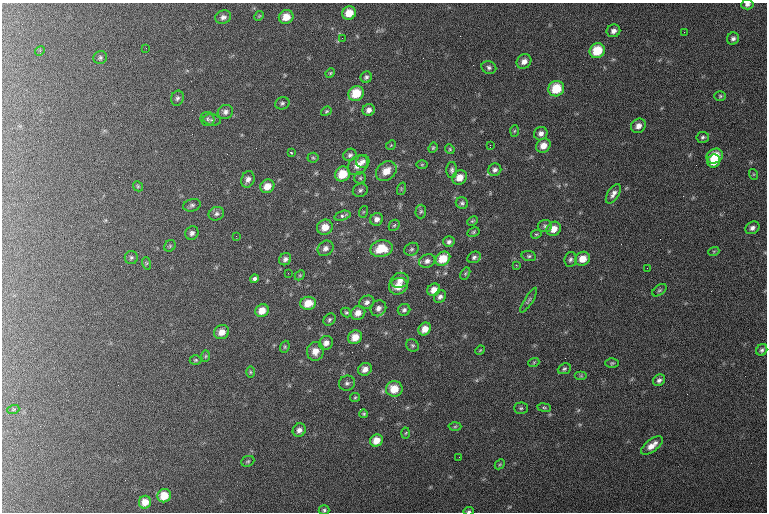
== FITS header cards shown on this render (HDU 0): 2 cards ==
NAXIS1  =                  765 / length of data axis 1
NAXIS2  =                  510 / length of data axis 2

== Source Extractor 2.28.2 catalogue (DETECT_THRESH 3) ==
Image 765 x 510 px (HDU 0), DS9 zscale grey, 1 PNG px = 1 image px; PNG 769 x 514 px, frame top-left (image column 1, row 510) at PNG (2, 3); each listed source drawn as its Kron ellipse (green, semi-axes under 4 px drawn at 4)
Background 129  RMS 7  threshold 20.9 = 3 sigma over >= 5 px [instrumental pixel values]
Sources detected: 146; all 146 listed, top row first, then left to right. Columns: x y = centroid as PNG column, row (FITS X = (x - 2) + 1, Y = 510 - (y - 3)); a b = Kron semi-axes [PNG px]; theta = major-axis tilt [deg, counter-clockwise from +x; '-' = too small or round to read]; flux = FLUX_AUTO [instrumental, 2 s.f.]
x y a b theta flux
747 4 6 5 - 1400
349 13 7 6 - 6300
259 16 5 4 - 510
223 17 8 6 21 1700
286 17 7 6 - 5600
613 31 7 6 - 2200
684 32 2 2 - 300
342 38 2 2 - 250
733 39 6 6 - 1400
146 48 2 2 - 280
40 51 5 4 - 670
597 51 8 7 - 13000
100 58 7 6 - 1100
524 61 8 6 40 2700
489 67 7 6 - 1400
330 73 5 4 - 560
366 77 6 5 - 1100
556 89 8 7 - 14000
356 93 8 7 - 11000
720 96 6 5 - 700
177 98 7 6 - 1100
282 103 7 6 - 1000
369 110 6 6 - 2200
326 111 6 4 22 610
225 112 8 7 - 1800
207 119 7 7 - 1200
212 120 9 5 -8 1200
638 126 8 7 - 2700
514 131 6 4 87 580
541 134 7 6 - 2000
703 137 6 5 - 970
391 145 5 4 - 490
490 145 3 2 - 4200
543 146 7 6 - 4200
433 148 5 4 - 640
450 149 5 4 - 550
291 152 3 2 - 640
350 155 7 6 - 1300
715 156 8 7 - 11000
313 158 5 5 - 590
363 161 6 6 - 1500
714 161 7 6 - 6400
358 165 11 8 42 5000
422 165 6 4 1 500
452 170 8 5 90 1300
495 170 6 6 - 1500
386 171 11 9 39 6200
343 174 8 7 - 9600
753 174 5 3 - 490
460 177 8 7 - 4600
360 178 6 5 - 890
248 179 8 6 71 2100
138 186 5 4 - 590
267 186 7 6 - 4800
401 189 6 4 72 630
360 190 7 6 - 1300
613 194 11 5 57 2200
462 203 6 5 - 1100
192 205 9 6 16 1300
421 211 7 5 87 870
363 212 6 4 71 540
216 214 8 6 26 1400
342 216 8 4 17 1800
377 219 6 6 - 2300
472 221 5 3 - 600
394 225 6 5 - 690
545 226 7 6 - 1100
325 227 8 7 - 5600
752 228 7 5 32 1700
554 229 7 6 - 4300
473 232 6 4 28 690
192 233 7 6 - 1700
536 234 5 4 - 550
236 236 2 2 - 540
449 242 5 5 - 1200
170 246 6 5 - 700
325 248 8 7 - 2300
381 249 11 8 11 11000
412 249 7 6 - 970
714 251 5 3 - 480
529 256 7 5 -8 900
131 257 6 6 - 930
474 257 7 5 28 1300
285 259 6 5 - 1500
443 259 8 6 37 8500
570 259 7 6 - 1200
583 259 7 7 - 5400
427 261 8 6 22 1900
146 263 6 4 -72 560
516 265 3 3 - 520
647 268 2 2 - 290
288 273 3 2 - 400
465 274 6 4 59 540
300 275 5 4 - 480
255 279 4 4 - 1200
400 280 9 7 15 3100
398 286 9 8 - 5700
434 290 7 5 37 3500
659 290 8 5 37 890
440 297 7 5 53 1500
529 300 14 4 58 1200
367 302 8 6 28 1700
308 303 8 6 9 6200
378 308 8 7 - 2300
404 310 6 6 - 1100
262 311 7 6 - 4700
346 312 5 4 - 670
358 313 8 6 33 3500
329 320 7 5 48 910
425 329 7 5 49 4200
222 332 7 7 - 3700
355 337 7 6 - 5200
326 343 7 6 - 2500
412 345 7 6 - 840
285 347 6 4 70 610
480 350 5 4 - 440
762 350 6 5 - 1200
315 351 9 8 - 4500
206 356 6 4 88 580
196 360 6 5 - 670
534 362 5 3 - 480
612 363 7 4 1 710
365 369 7 6 - 2700
564 369 6 5 - 910
250 372 6 4 -89 570
581 376 6 4 0 630
659 380 6 5 - 1400
347 383 8 7 - 1400
394 389 8 8 - 7400
355 397 5 4 - 530
521 408 7 5 1 820
544 408 7 3 -8 590
13 410 6 4 20 690
364 414 4 4 - 650
455 427 6 4 2 670
299 430 7 6 - 2100
406 433 5 3 - 470
376 440 7 6 - 5000
652 445 13 6 37 4200
459 457 2 2 - 340
248 461 7 5 24 770
500 464 6 4 44 610
164 496 7 6 - 6900
145 502 6 6 - 4200
324 510 5 4 - 840
469 511 5 4 - 750
At the frame edge (FLAGS 8, measured only in part): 3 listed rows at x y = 747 4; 324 510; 469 511